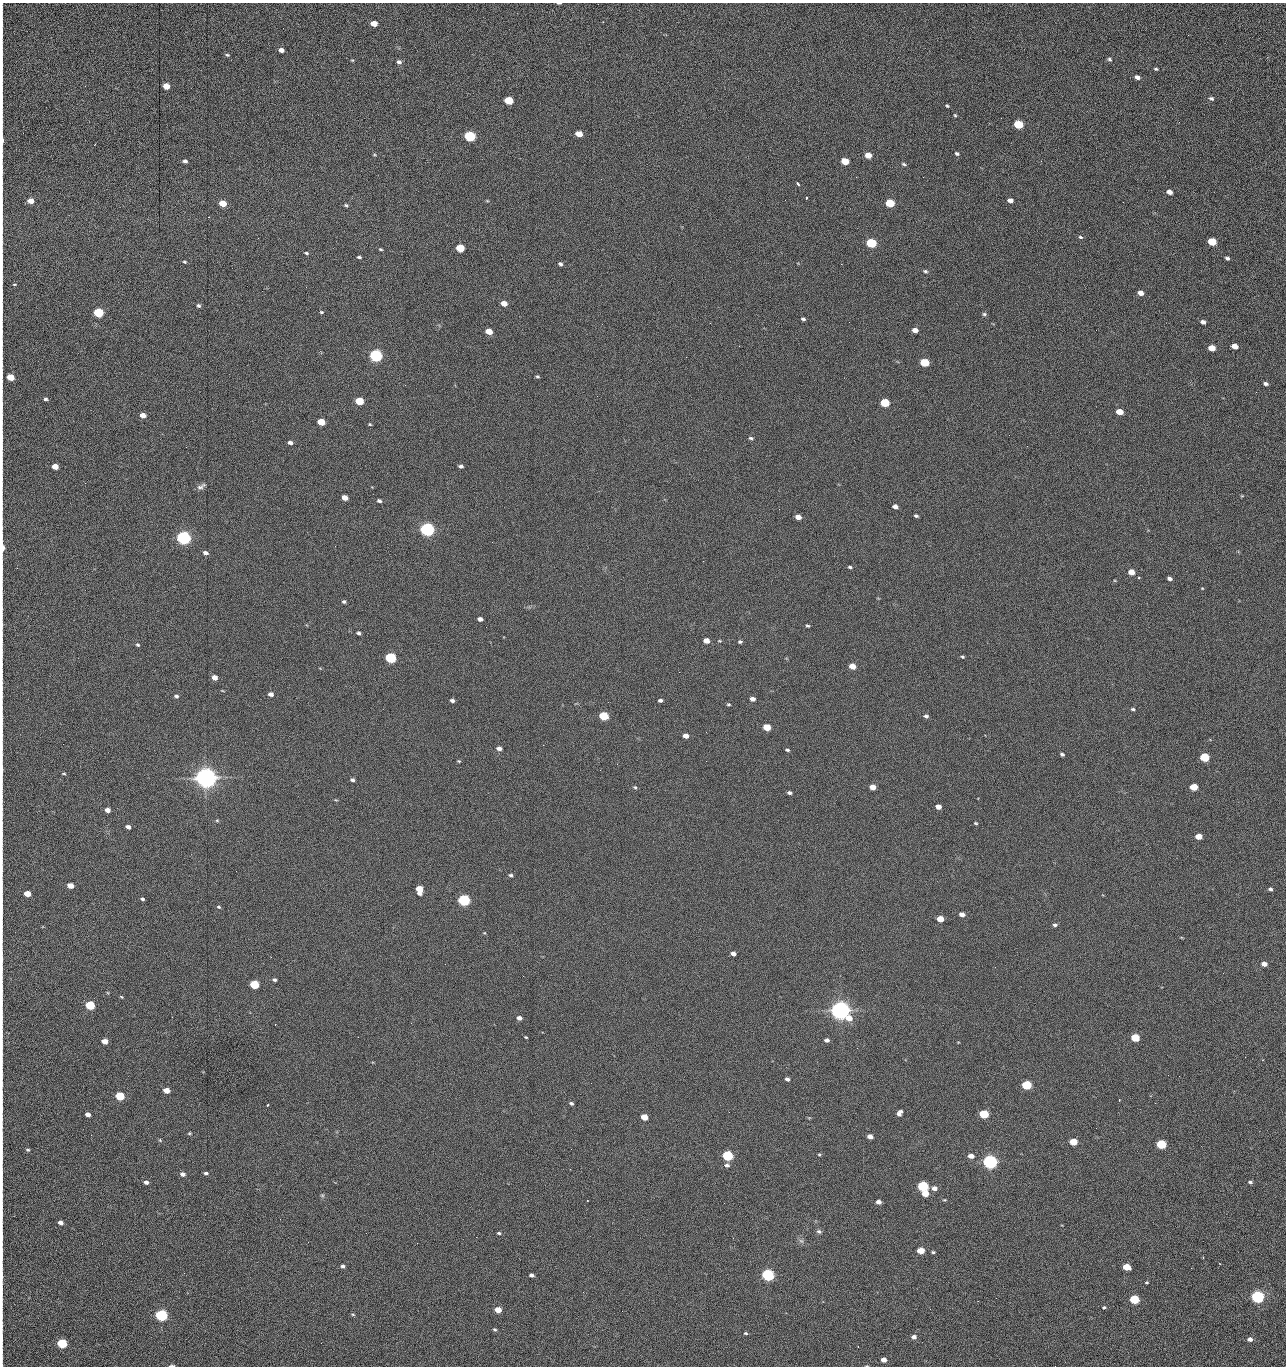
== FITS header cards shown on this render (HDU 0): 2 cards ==
NAXIS1  =                 1284 /fastest changing axis
NAXIS2  =                 1364 /next to fastest changing axis

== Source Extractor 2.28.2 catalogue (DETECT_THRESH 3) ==
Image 1284 x 1364 px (HDU 0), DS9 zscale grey, 1 PNG px = 1 image px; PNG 1288 x 1368 px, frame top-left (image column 1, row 1364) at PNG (2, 3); no overlay
Background 147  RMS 15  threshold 44.7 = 3 sigma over >= 5 px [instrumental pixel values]
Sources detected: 275; all 275 listed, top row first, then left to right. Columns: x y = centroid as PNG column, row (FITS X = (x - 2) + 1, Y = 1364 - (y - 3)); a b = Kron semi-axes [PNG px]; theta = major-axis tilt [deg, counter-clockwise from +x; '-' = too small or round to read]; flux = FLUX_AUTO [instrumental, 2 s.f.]
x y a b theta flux
559 3 4 2 - 1.1e+03
2 10 11 2 90 1.7e+03
603 22 2 2 - 5.3e+02
374 23 5 4 - 1.3e+04
2 24 13 2 90 2.6e+03
1188 35 3 2 - 7.9e+02
281 50 5 4 - 5.2e+03
2 55 23 2 90 4.5e+03
227 55 6 4 -15 1.5e+03
1109 59 6 4 -38 1.8e+03
352 60 4 3 - 9.1e+02
399 62 6 6 - 3.2e+03
1156 69 5 3 - 1.4e+03
2 75 15 2 90 3.1e+03
1137 77 6 4 -23 4.6e+03
166 86 5 4 - 1.5e+04
1211 98 6 4 -14 2.1e+03
509 100 6 5 - 4.3e+04
2 101 12 2 90 2.4e+03
947 106 4 3 - 1.2e+03
955 115 4 3 - 1.1e+03
1179 122 3 2 - 9.5e+02
1018 125 6 5 - 6.1e+04
579 134 5 4 - 1.5e+04
470 136 6 5 - 1.6e+05
2 140 13 2 -89 3.9e+03
95 144 3 2 - 5.0e+02
957 154 5 4 - 1.9e+03
374 155 6 3 0 1.0e+03
868 155 5 4 - 1.2e+04
185 161 5 4 - 2.5e+03
845 161 6 4 -18 2.8e+04
1041 161 3 2 - 1.4e+03
904 164 7 4 -25 1.6e+03
856 177 2 2 - 1.7e+03
923 177 2 2 - 1.2e+04
798 184 4 3 - 1.5e+03
2 189 13 2 90 2.3e+03
1169 192 5 4 - 6.4e+03
806 198 3 3 - 1.2e+03
1010 200 5 4 - 5.5e+03
30 201 5 4 - 1.0e+04
487 201 5 3 - 9.1e+02
1123 202 2 2 - 6.5e+02
223 203 5 4 - 2.0e+04
890 203 6 5 - 5.2e+04
346 205 6 5 - 1.6e+03
2 229 18 2 90 3.5e+03
1080 237 6 4 -18 1.6e+03
1212 242 6 5 - 4.3e+04
871 243 6 5 - 1.0e+05
460 248 6 5 - 4.0e+04
381 249 4 3 - 1.1e+03
306 253 5 4 - 1.4e+03
2 257 14 2 90 2.6e+03
359 257 5 3 - 1.6e+03
1227 258 4 3 - 2.2e+03
184 262 5 3 - 1.2e+03
560 264 5 4 - 2.6e+03
841 264 2 2 - 1.8e+04
925 271 6 4 -19 1.7e+03
2 279 18 2 90 3.4e+03
14 284 5 2 - 8.6e+02
306 287 2 2 - 4.5e+02
1140 293 5 4 - 7.6e+03
504 303 5 4 - 9.5e+03
198 305 5 5 - 2.0e+03
2 306 12 2 90 2.3e+03
321 312 5 3 - 1.3e+03
98 313 5 5 - 1.0e+05
984 314 5 5 - 1.6e+03
803 319 4 3 - 2.0e+03
1203 322 5 4 - 4.0e+03
710 323 2 2 - 2.5e+03
915 330 5 4 - 7.7e+03
489 331 5 4 - 1.6e+04
1235 346 5 4 - 1.1e+04
1211 348 5 4 - 1.6e+04
376 356 6 5 - 3.0e+05
924 363 6 5 - 5.8e+04
2 364 8 2 90 1.2e+03
537 376 4 3 - 1.4e+03
10 377 5 4 - 2.5e+04
1266 384 5 4 - 2.7e+03
1256 392 2 2 - 7.6e+02
45 399 5 4 - 1.8e+03
359 401 5 4 - 3.7e+04
885 403 6 5 - 5.9e+04
2 405 12 2 90 2.1e+03
1119 412 5 4 - 1.8e+04
143 415 5 4 - 8.6e+03
321 422 5 4 - 2.9e+04
370 424 4 3 - 1.0e+03
1009 435 2 2 - 2.2e+03
2 437 16 2 90 2.7e+03
751 438 5 4 - 1.8e+03
290 442 5 4 - 3.7e+03
186 447 2 2 - 2.2e+03
55 466 5 4 - 1.2e+04
461 466 4 3 - 2.7e+03
85 483 2 2 - 6.3e+02
201 487 13 6 29 3.7e+03
1242 496 5 3 - 8.7e+02
345 498 5 4 - 1.0e+04
379 501 4 3 - 2.4e+03
895 506 5 4 - 5.8e+03
916 516 4 3 - 1.9e+03
798 517 5 4 - 8.4e+03
427 529 6 5 - 5.0e+05
184 538 6 5 - 5.4e+05
492 542 2 2 - 1.8e+03
3 548 7 2 -88 1.0e+04
205 553 5 4 - 3.7e+03
850 567 4 3 - 1.6e+03
2 568 16 2 90 2.7e+03
1131 572 5 4 - 1.3e+04
1139 578 3 3 - 9.7e+02
1170 579 5 3 - 3.6e+03
1202 588 3 3 - 7.5e+02
344 602 4 4 - 2.0e+03
480 619 5 4 - 4.2e+03
2 624 11 3 -88 1.8e+03
808 626 4 3 - 1.5e+03
359 633 5 4 - 2.1e+03
706 641 5 4 - 1.0e+04
720 641 5 3 - 9.2e+02
740 642 5 4 - 1.9e+03
138 645 5 4 - 1.5e+03
962 657 4 3 - 1.3e+03
391 658 6 5 - 1.6e+05
852 666 5 4 - 1.4e+04
679 672 2 2 - 1.5e+03
214 678 5 4 - 7.7e+03
271 694 5 4 - 4.4e+03
176 696 5 4 - 2.3e+03
752 699 5 4 - 6.0e+03
452 700 4 3 - 2.7e+03
660 700 4 3 - 2.4e+03
728 704 4 3 - 1.2e+03
1133 709 5 4 - 1.6e+03
604 716 5 5 - 6.8e+04
926 716 5 4 - 2.6e+03
2 718 14 2 90 2.2e+03
767 727 5 4 - 2.7e+04
706 732 2 2 - 5.1e+02
686 736 5 4 - 7.6e+03
543 745 2 2 - 2.2e+03
499 748 5 4 - 4.6e+03
787 750 4 3 - 1.6e+03
1062 754 4 3 - 2.1e+03
1204 757 5 5 - 7.6e+04
459 761 5 4 - 1.1e+03
706 761 2 2 - 1.5e+03
617 764 3 2 - 2.1e+03
2 770 19 2 90 3.6e+03
64 773 6 4 4 1.1e+03
206 778 7 6 - 1.6e+06
352 780 4 3 - 2.4e+03
635 787 5 4 - 1.4e+03
873 787 5 4 - 1.1e+04
1194 787 5 4 - 2.5e+04
789 793 4 3 - 2.9e+03
938 807 5 4 - 8.0e+03
107 810 5 4 - 6.5e+03
217 820 4 4 - 1.1e+03
976 823 4 3 - 1.1e+03
128 827 5 3 - 3.8e+03
1199 836 5 4 - 1.5e+04
510 875 5 4 - 2.0e+03
70 886 5 4 - 1.2e+04
419 889 6 5 - 2.8e+04
1270 889 4 3 - 2.0e+03
27 894 5 4 - 1.6e+04
142 899 4 3 - 1.6e+03
464 900 6 5 - 2.4e+05
219 907 5 4 - 1.4e+03
2 909 18 2 90 3.0e+03
962 914 5 4 - 6.0e+03
940 919 5 4 - 1.9e+04
1055 925 5 4 - 2.1e+03
484 933 5 3 - 7.4e+02
733 953 5 4 - 6.0e+03
2 959 9 2 90 1.5e+03
1264 964 5 4 - 7.3e+03
523 976 3 2 - 1.3e+03
274 980 4 4 - 2.0e+03
254 985 5 5 - 6.1e+04
2 991 11 2 90 2.0e+03
121 997 4 3 - 1.0e+03
90 1005 5 5 - 7.6e+04
840 1010 7 6 - 1.3e+06
519 1018 5 4 - 4.4e+03
411 1023 2 2 - 3.7e+03
275 1024 2 2 - 7.6e+02
526 1037 3 2 - 9.8e+02
1135 1038 5 4 - 4.9e+04
827 1040 5 4 - 3.6e+03
105 1041 5 4 - 1.1e+04
857 1048 2 2 - 9.4e+02
1245 1057 2 2 - 1.2e+03
2 1075 16 2 90 2.7e+03
1179 1076 2 2 - 1.7e+03
787 1079 4 3 - 3.4e+03
1026 1085 5 5 - 8.9e+04
166 1090 5 4 - 1.2e+04
120 1096 5 4 - 6.6e+04
571 1103 5 4 - 1.9e+03
1155 1103 2 2 - 6.9e+02
268 1105 3 2 - 9.3e+02
2 1109 9 2 90 1.5e+03
729 1112 2 2 - 6.6e+02
899 1113 6 4 58 5.0e+03
88 1114 5 4 - 5.4e+03
984 1114 5 4 - 7.3e+04
644 1117 5 4 - 2.1e+04
189 1133 4 3 - 1.1e+03
91 1135 2 2 - 1.7e+03
870 1137 5 4 - 7.1e+03
160 1140 5 4 - 1.2e+03
1073 1142 5 4 - 3.2e+04
1161 1144 5 5 - 9.9e+04
571 1149 2 2 - 5.9e+02
28 1150 5 4 - 1.6e+03
2 1152 11 2 90 2.0e+03
819 1155 4 4 - 1.1e+03
727 1156 5 5 - 1.5e+05
971 1156 5 4 - 7.7e+03
990 1162 6 5 - 6.2e+05
727 1165 6 5 - 3.1e+03
206 1173 5 4 - 2.2e+03
182 1174 5 4 - 4.4e+03
146 1182 5 4 - 3.5e+03
1250 1182 5 4 - 2.0e+03
923 1186 6 5 - 1.5e+05
934 1188 5 4 - 6.4e+03
925 1194 5 4 - 1.7e+04
322 1195 6 5 - 1.5e+03
878 1202 5 4 - 4.9e+03
2 1204 16 2 90 2.9e+03
280 1219 3 2 - 1.4e+03
60 1223 5 4 - 4.4e+03
819 1231 7 6 - 2.4e+03
499 1233 5 4 - 1.6e+03
476 1237 2 2 - 4.7e+03
801 1241 7 6 - 2.7e+03
308 1242 3 2 - 1.1e+03
417 1243 2 2 - 3.6e+03
921 1250 5 4 - 2.0e+04
933 1252 4 3 - 1.4e+03
2 1256 11 2 90 1.8e+03
1203 1257 3 2 - 9.5e+02
343 1266 4 4 - 2.9e+03
1126 1267 5 4 - 2.7e+04
531 1275 5 3 - 3.3e+03
768 1275 6 5 - 3.1e+05
2 1276 13 2 -88 2.3e+03
1147 1282 3 3 - 1.2e+03
1257 1297 5 5 - 3.6e+05
996 1298 2 2 - 1.8e+03
1134 1299 5 5 - 7.9e+04
1104 1307 5 4 - 1.4e+03
498 1310 5 4 - 1.8e+04
622 1311 2 2 - 4.8e+02
353 1314 6 3 -9 1.2e+03
161 1315 6 5 - 2.4e+05
495 1329 5 4 - 1.3e+03
746 1333 4 3 - 1.3e+03
914 1337 6 5 - 4.3e+03
2 1338 12 2 90 2.0e+03
1250 1339 5 4 - 4.9e+03
62 1343 5 5 - 9.3e+04
858 1347 2 2 - 5.2e+02
884 1360 5 4 - 6.9e+03
172 1366 6 2 1 2.2e+03
1055 1366 2 2 - 1.3e+03
At the frame edge (FLAGS 8, measured only in part): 33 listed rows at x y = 559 3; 2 10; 2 24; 2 55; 2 75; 2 101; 2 140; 2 189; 2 229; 2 257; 2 279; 2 306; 2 364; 10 377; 2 405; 2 437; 3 548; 2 568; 2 624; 2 718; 2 770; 2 909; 2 959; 2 991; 2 1075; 2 1109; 2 1152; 2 1204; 2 1256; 2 1276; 2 1338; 172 1366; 1055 1366

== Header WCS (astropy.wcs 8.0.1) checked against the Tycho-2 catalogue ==
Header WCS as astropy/WCSLIB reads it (CRVAL/CRPIX/CD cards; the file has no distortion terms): RA---TAN/DEC--TAN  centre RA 15:41:41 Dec +51:59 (235.42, +51.98 deg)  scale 1.26 arcsec/px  FOV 26.9' x 28.5'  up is +92 deg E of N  parity flipped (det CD > 0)
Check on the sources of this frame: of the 60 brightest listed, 11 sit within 2.0 arcsec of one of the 11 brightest Tycho-2 stars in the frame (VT <= 12.29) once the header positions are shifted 0.35 arcsec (0.34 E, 0.10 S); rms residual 0.96 arcsec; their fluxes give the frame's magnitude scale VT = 25.23 - 2.5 log10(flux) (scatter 0.20 mag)
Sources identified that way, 11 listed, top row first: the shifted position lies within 2.0 arcsec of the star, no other Tycho-2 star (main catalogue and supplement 1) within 4.0 arcsec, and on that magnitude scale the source's flux lands within +1.5 / -3 mag of the star's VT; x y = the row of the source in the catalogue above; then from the Tycho-2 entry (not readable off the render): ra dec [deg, ICRS J2000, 3 dp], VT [Tycho-2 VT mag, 2 dp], TYC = Tycho-2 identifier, HIP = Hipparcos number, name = IAU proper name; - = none
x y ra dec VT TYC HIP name
376 356 235.614 +52.064 11.61 3489-1132-1 - -
427 529 235.514 +52.049 11.19 3489-1407-1 - -
184 538 235.515 +52.133 11.12 3489-1380-1 - -
206 778 235.378 +52.130 9.31 3489-1322-1 76850 -
464 900 235.303 +52.042 11.52 3489-958-1 - -
840 1010 235.232 +51.912 9.59 3489-824-1 - -
990 1162 235.143 +51.862 10.97 3489-1016-1 - -
923 1186 235.131 +51.886 12.29 3489-908-1 - -
768 1275 235.084 +51.941 11.45 3489-1346-1 - -
1257 1297 235.062 +51.771 11.53 3489-1453-1 - -
161 1315 235.075 +52.152 11.74 3489-912-1 - -